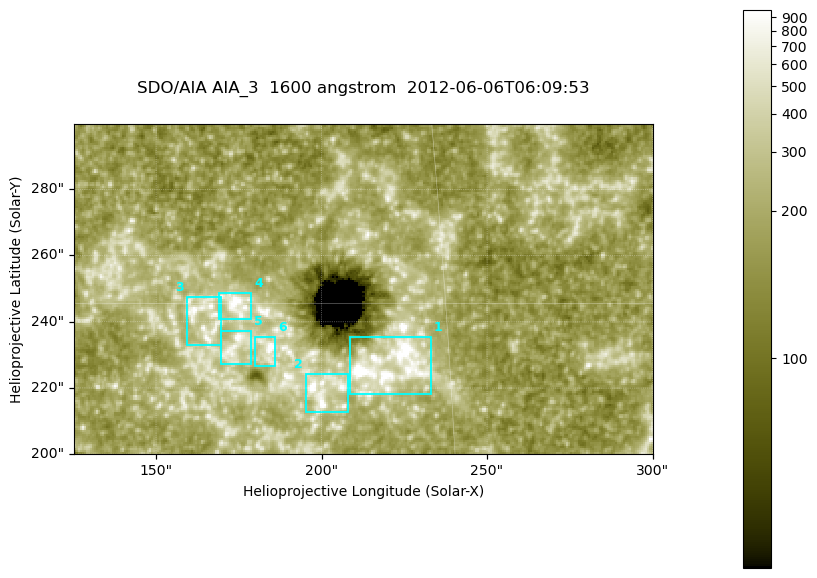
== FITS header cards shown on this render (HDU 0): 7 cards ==
TELESCOP= 'SDO/AIA '
INSTRUME= 'AIA_3   '
WAVELNTH=                 1600
WAVEUNIT= 'angstrom'
DATE-OBS= '2012-06-06T06:09:53.13'
CTYPE1  = 'HPLN-TAN'
CTYPE2  = 'HPLT-TAN'

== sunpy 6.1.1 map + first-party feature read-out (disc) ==
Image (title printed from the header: SDO/AIA AIA_3  1600 angstrom  2012-06-06T06:09:53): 287 x 164 px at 0.609 arcsec/px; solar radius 946 arcsec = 1552 px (partial field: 0.6% of the solar disc is inside the frame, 100% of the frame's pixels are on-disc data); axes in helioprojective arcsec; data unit not stated in the header (colour bar unlabelled)
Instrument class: DISC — disc imager (sunpy class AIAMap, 1600 A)
Bright regions (active regions / flare kernels): reference = the on-disc median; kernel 3 px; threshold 5 sigma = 327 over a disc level ~181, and >= 1.15x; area >= 47 px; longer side >= 3 px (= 1.8 arcsec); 6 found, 6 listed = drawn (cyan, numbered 1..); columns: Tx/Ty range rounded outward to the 2 arcsec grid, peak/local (2 s.f.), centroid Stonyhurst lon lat
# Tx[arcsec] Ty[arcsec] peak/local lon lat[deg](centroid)
1 208..234 218..236 19 +14 +14
2 194..208 212..226 6.2 +13 +13
3 158..170 232..248 5.1 +10 +15
4 168..180 240..250 6.3 +11 +15
5 168..180 226..238 5.2 +11 +14
6 180..186 226..236 8.9 +12 +14